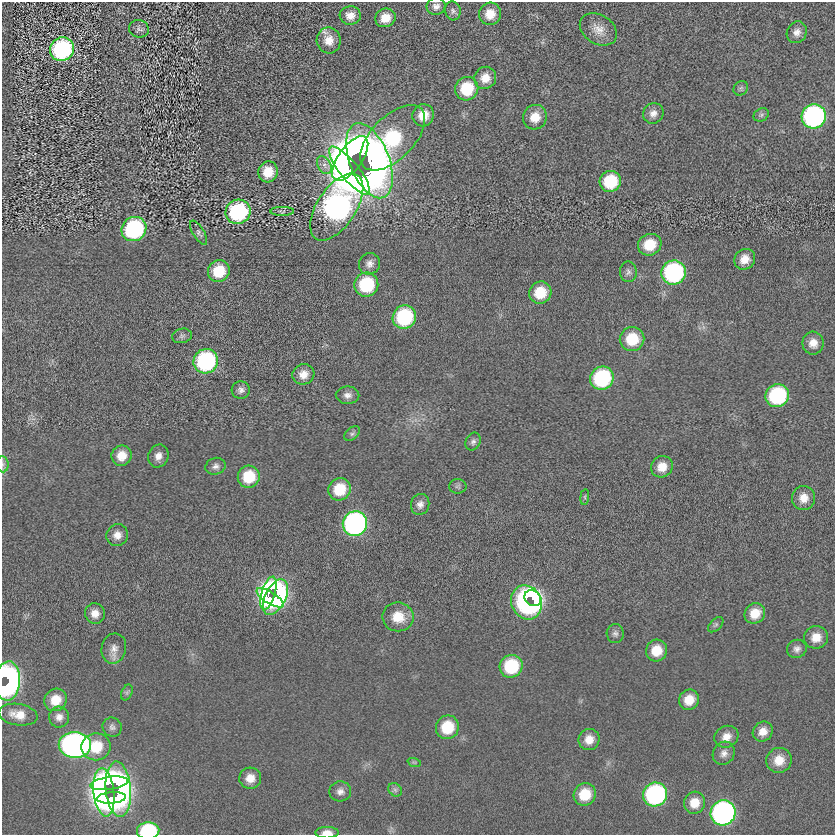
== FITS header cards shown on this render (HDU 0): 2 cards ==
NAXIS1  =                  833
NAXIS2  =                  833

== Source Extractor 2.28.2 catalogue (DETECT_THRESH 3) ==
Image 833 x 833 px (HDU 0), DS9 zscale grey, 1 PNG px = 1 image px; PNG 837 x 837 px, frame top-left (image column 1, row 833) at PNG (2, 2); each listed source drawn as its Kron ellipse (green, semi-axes under 4 px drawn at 4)
Background -0.0057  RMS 5.7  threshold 17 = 3 sigma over >= 5 px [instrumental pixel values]
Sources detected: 107; all 107 listed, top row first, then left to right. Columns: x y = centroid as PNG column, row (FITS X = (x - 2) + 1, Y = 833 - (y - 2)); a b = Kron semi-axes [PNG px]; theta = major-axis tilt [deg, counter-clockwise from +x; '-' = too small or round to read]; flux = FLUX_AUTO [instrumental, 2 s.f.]
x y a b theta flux
436 6 9 8 - 2000
453 11 9 7 -77 1300
490 14 11 11 - 5900
350 15 10 9 - 3300
385 18 10 9 - 5100
139 29 10 8 -14 1400
598 29 20 14 -32 5000
797 32 11 10 - 2500
329 40 13 12 - 5100
62 49 12 11 - 64000
485 78 11 10 - 4800
741 88 8 6 45 990
467 89 12 11 - 16000
653 113 10 10 - 2600
423 115 11 10 - 6000
761 115 8 6 28 1000
814 116 12 12 - 96000
535 117 12 11 - 6100
393 138 41 21 45 41000
350 158 26 12 54 160000
369 161 39 19 -69 330000
324 165 10 6 -61 1900
350 171 30 9 -51 180000
268 172 10 9 - 7400
610 181 11 10 - 18000
337 207 38 19 56 240000
282 211 11 4 1 690
238 212 13 12 - 38000
134 229 13 11 38 47000
198 233 14 5 -58 1300
650 245 12 10 26 9600
745 259 11 10 - 4300
369 264 11 10 - 2300
219 271 11 10 - 11000
628 272 10 8 -88 1500
673 272 12 12 - 62000
366 285 12 12 - 23000
540 293 11 11 - 10000
404 317 12 11 - 33000
182 336 10 7 11 1200
632 339 12 12 - 12000
813 343 11 10 - 3800
206 361 12 12 - 51000
303 374 11 10 - 3800
602 378 12 11 - 36000
241 390 9 8 - 1700
348 395 12 8 -2 2100
777 396 12 11 - 38000
352 434 9 5 40 1100
473 442 9 7 65 1300
122 456 10 10 - 5300
158 456 12 10 67 2800
3 464 8 5 -84 1100
216 466 10 8 17 1700
662 467 11 10 - 4900
249 477 11 11 - 13000
458 486 9 7 0 990
339 489 11 11 - 12000
585 497 8 4 83 620
804 498 12 11 - 4600
420 504 10 9 - 2300
355 524 12 12 - 130000
117 535 11 10 - 3100
268 593 17 7 73 53000
275 597 19 10 63 100000
270 598 15 6 -32 35000
533 598 9 7 -36 30000
526 602 17 15 -64 110000
755 613 11 9 42 6300
95 614 10 10 - 3400
398 617 16 14 -10 8400
716 625 9 5 45 860
615 633 9 8 - 1400
816 637 12 11 - 5100
114 648 15 12 78 3500
797 649 10 9 - 1800
656 651 11 10 - 7400
511 666 12 11 - 22000
8 681 20 12 86 160000
127 693 8 5 66 860
56 700 12 11 - 6900
689 700 10 9 - 5900
18 715 20 10 -9 5500
59 717 10 10 - 2400
112 727 10 9 - 1600
447 727 12 11 - 13000
763 732 10 9 - 3600
726 737 12 10 26 3700
589 739 11 10 - 4200
75 745 16 13 -3 170000
96 747 14 13 - 11000
724 753 12 10 55 2400
779 760 13 12 - 5700
414 762 7 4 -18 640
250 778 11 10 - 4200
109 783 19 6 8 67000
118 789 28 12 -85 110000
395 790 7 6 - 1100
340 791 11 10 - 2300
104 792 24 10 -83 140000
585 794 11 11 - 9700
655 794 12 12 - 68000
111 798 14 5 5 46000
694 803 11 10 - 5500
723 813 13 12 - 120000
148 831 11 8 5 28000
327 833 11 5 1 2800
At the frame edge (FLAGS 8, measured only in part): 4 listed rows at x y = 3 464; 8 681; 148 831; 327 833